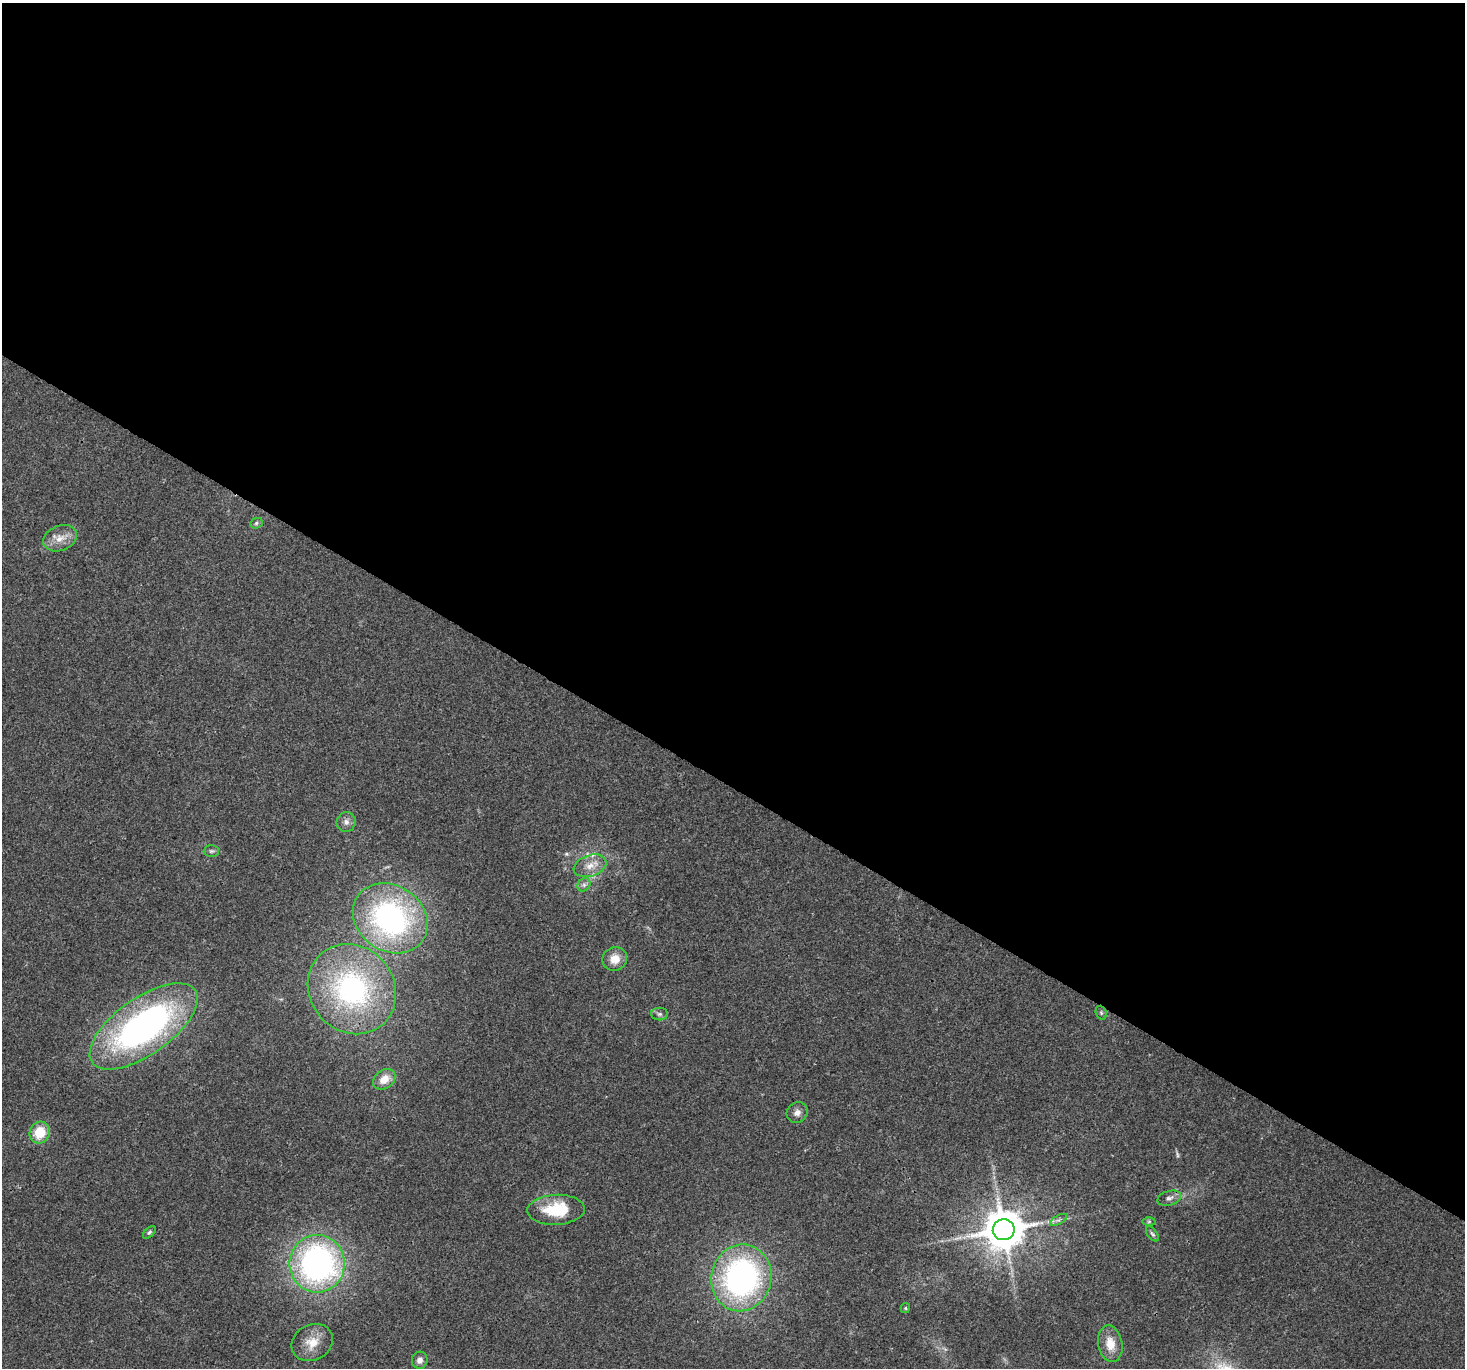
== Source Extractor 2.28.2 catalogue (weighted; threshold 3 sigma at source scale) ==
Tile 3 of 4 x 4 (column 3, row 1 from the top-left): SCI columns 2959-4421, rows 4335-5700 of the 5924 x 6005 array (HDU 1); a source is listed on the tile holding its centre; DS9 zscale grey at full resolution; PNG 1467 x 1370 px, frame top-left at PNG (2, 3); each listed source drawn as its Kron ellipse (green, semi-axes under 4 px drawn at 4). Shown black and unused: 57% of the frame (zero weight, under 3 of 4 exposures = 5% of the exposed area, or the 3 px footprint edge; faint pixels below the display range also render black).
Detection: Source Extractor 2.28.2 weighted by HDU 2 'WHT'; one run over the whole footprint, this tile lists its part. Background 0.0555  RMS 0.0041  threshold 0.0184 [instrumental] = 3 sigma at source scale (4.5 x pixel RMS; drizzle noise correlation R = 1.50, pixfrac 1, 0.0396/0.0396 arcsec/px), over >= 5 px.
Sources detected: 31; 1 too faint to see at this stretch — neither listed nor drawn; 2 inside a brighter listed object's ellipse — not listed separately; the other 28 listed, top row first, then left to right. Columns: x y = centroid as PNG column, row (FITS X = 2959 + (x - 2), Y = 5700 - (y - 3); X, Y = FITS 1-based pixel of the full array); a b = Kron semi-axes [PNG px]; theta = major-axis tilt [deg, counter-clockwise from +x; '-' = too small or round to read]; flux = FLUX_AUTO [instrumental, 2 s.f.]
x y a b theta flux
256 523 6 5 - 0.79
60 538 17 12 21 5.3
346 822 10 9 - 2.1
211 851 7 6 - 0.96
590 866 17 10 20 4.9
584 885 7 6 - 1.2
390 918 39 32 -34 98
615 959 12 11 - 5.1
352 989 47 42 -51 79
1101 1013 7 5 -70 0.69
660 1014 8 6 -1 1.1
144 1026 63 28 35 140
384 1079 12 9 38 5.6
797 1113 11 9 43 2.4
40 1132 11 10 - 10
1169 1198 12 7 16 1.9
556 1210 29 15 3 19
1058 1220 9 4 30 1.2
1149 1221 6 4 1 0.59
1004 1230 11 10 - 1400
149 1232 8 4 44 0.75
1152 1234 8 5 -52 0.82
317 1264 29 27 90 140
741 1278 34 30 76 110
905 1308 5 4 - 0.46
312 1342 21 17 29 7.9
1110 1344 18 12 -79 6.9
420 1360 8 8 - 2